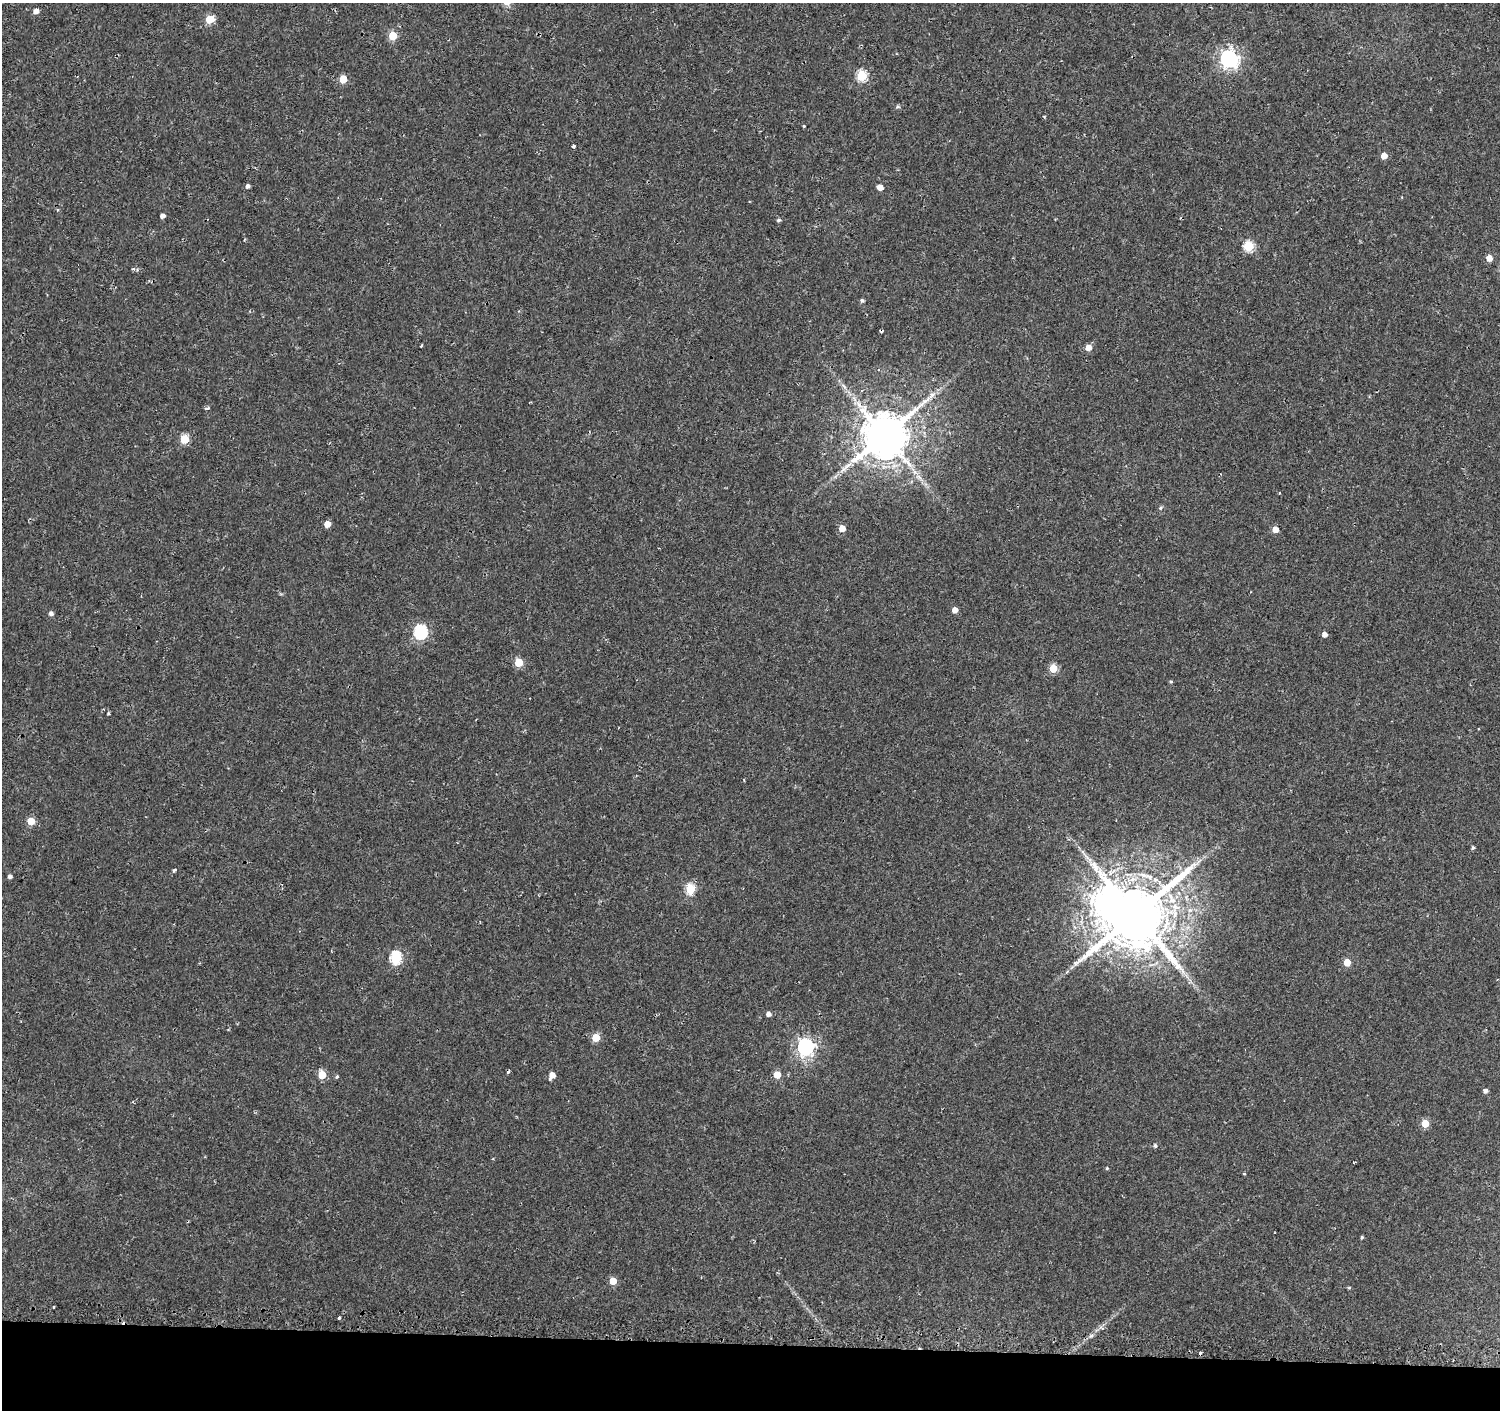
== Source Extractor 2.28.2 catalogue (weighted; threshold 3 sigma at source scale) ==
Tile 8 of 3 x 3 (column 2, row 3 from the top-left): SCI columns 1521-3018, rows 256-1663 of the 4548 x 4787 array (HDU 1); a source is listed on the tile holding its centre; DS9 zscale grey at full resolution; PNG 1502 x 1412 px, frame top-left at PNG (2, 3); no overlay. Shown black and unused: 5% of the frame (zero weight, under 2 of 3 exposures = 3% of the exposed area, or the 3 px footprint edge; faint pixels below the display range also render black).
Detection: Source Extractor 2.28.2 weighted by HDU 2 'WHT'; one run over the whole footprint, this tile lists its part. Background 0.00318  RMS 0.0028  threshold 0.0124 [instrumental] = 3 sigma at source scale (4.5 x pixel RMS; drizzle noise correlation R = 1.50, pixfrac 1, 0.0396/0.0396 arcsec/px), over >= 5 px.
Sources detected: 70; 1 inside a brighter object's white glare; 3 cosmic-ray / hot-pixel residue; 1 long thin detection or spike segment (spike, bleed or trail) — not listed; the other 65 listed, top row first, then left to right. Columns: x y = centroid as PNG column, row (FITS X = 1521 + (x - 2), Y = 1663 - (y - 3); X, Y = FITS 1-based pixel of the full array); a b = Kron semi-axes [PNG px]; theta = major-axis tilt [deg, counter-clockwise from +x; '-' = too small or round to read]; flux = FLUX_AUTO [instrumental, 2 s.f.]
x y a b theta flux
36 11 5 4 - 1.8
210 19 5 5 - 8.6
393 36 5 5 - 10
1229 59 7 7 - 120
862 75 5 5 - 18
343 79 5 5 - 6.9
898 106 5 5 - 0.49
1044 117 3 3 - 0.29
804 126 4 3 - 0.24
573 146 3 3 - 1.2
1384 156 5 4 - 3.4
248 186 5 4 - 0.73
880 187 5 4 - 2.2
57 210 5 3 - 0.29
162 216 4 4 - 1.2
779 220 5 4 - 0.49
1249 246 5 5 - 18
1489 258 5 5 - 2.6
133 269 4 4 - 0.43
862 300 5 4 - 0.58
421 346 4 2 - 0.22
1088 347 5 5 - 2.6
844 386 9 3 -45 0.71
207 408 6 3 12 0.5
885 435 13 12 - 1400
184 439 5 5 - 11
919 477 10 5 -36 1.1
1279 493 3 3 - 0.37
1161 508 6 4 55 0.43
327 524 5 5 - 3.4
842 528 5 5 - 3.8
1275 529 5 4 - 3.1
955 610 4 4 - 2.2
51 613 5 5 - 0.96
420 632 7 6 - 39
1324 634 4 4 - 1.5
519 662 5 5 - 8.7
1053 668 5 5 - 8.6
1171 681 4 4 - 0.37
31 821 5 5 - 6.1
1473 848 5 4 - 0.43
174 870 4 3 - 0.52
10 876 4 4 - 0.82
690 889 5 5 - 15
1135 915 18 15 53 2800
396 958 6 6 - 27
1347 962 5 5 - 4.9
768 1014 5 4 - 1.3
596 1038 5 5 - 6.7
805 1047 7 7 - 94
508 1072 3 3 - 0.75
322 1075 5 5 - 8.3
552 1075 6 4 63 3
777 1075 5 5 - 4.3
337 1077 5 4 - 0.38
1485 1091 4 4 - 1
1425 1123 5 5 - 6.4
1155 1146 5 5 - 0.63
1107 1168 4 3 - 0.3
1244 1173 3 3 - 0.48
1362 1237 4 3 - 0.36
613 1281 5 5 - 5.5
1349 1288 5 3 - 0.29
53 1306 3 3 - 1.2
339 1317 3 3 - 2